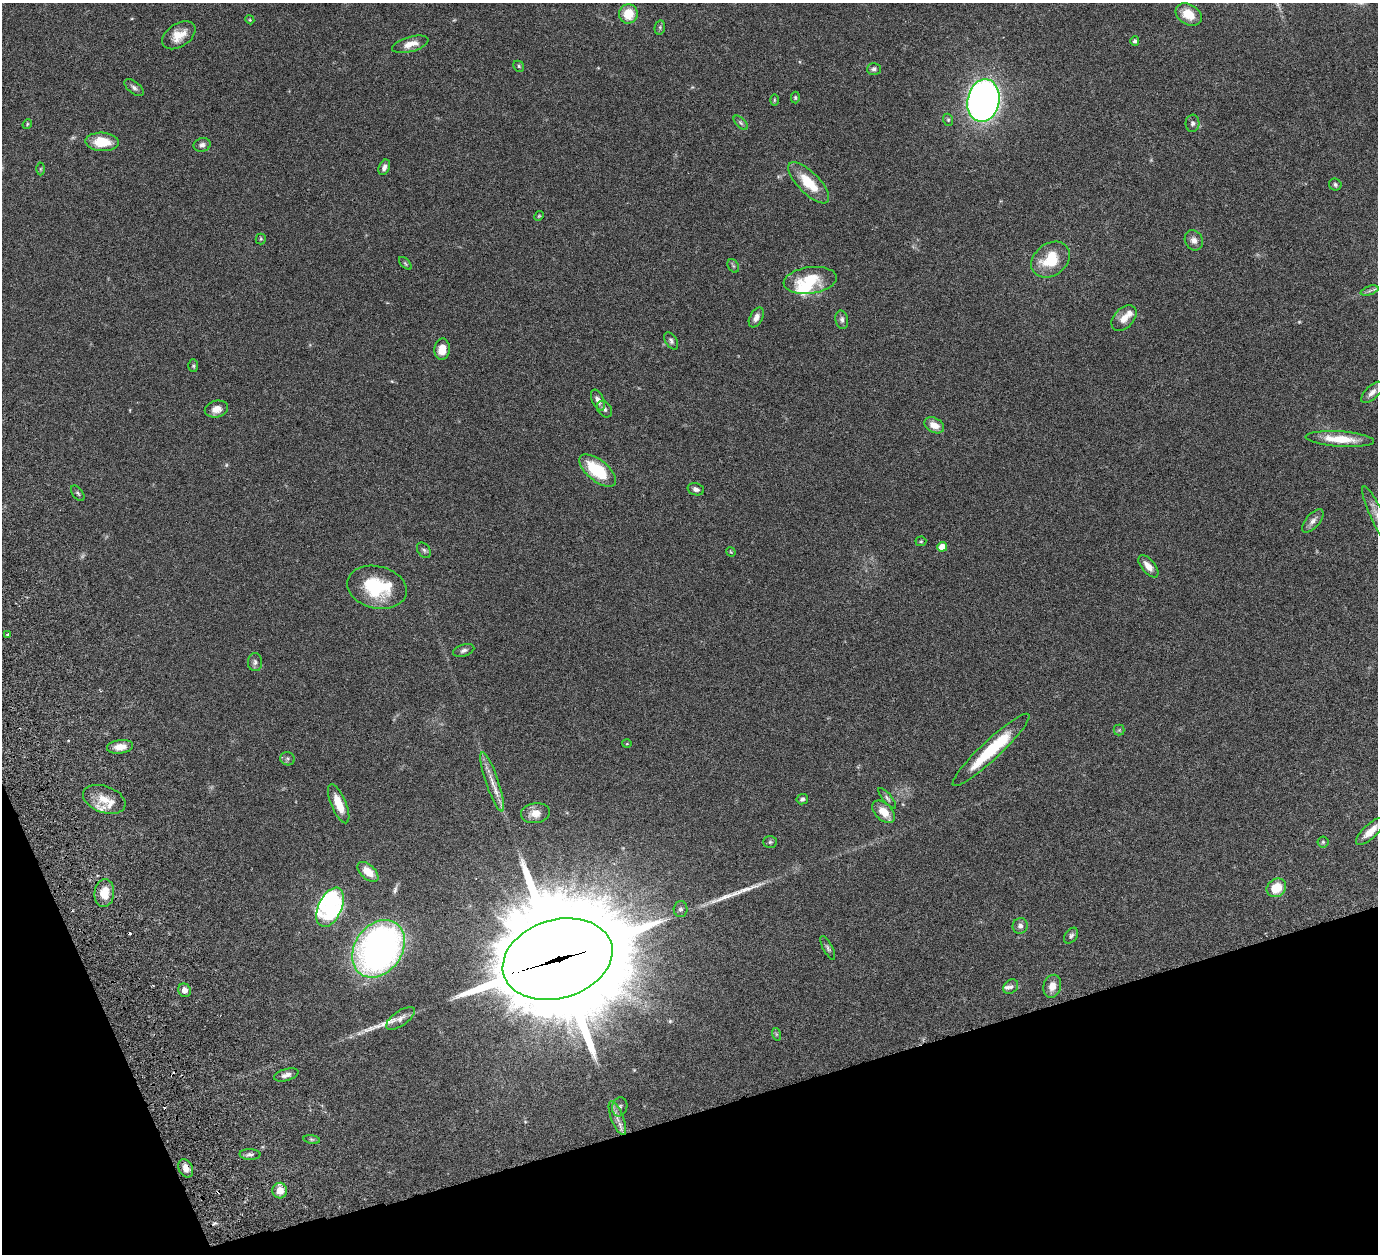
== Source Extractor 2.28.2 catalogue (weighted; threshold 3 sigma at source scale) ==
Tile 14 of 4 x 4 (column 2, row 4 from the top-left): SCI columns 1439-2814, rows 319-1570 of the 5680 x 5541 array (HDU 1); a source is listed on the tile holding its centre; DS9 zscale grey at full resolution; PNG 1380 x 1256 px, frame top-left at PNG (2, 3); each listed source drawn as its Kron ellipse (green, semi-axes under 4 px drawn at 4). Shown black and unused: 15% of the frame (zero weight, under 3 of 6 exposures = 5% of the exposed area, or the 3 px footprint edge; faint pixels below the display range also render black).
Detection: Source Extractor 2.28.2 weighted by HDU 2 'WHT'; one run over the whole footprint, this tile lists its part. Background 0.0534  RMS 0.0027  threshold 0.0112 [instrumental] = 3 sigma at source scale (4.09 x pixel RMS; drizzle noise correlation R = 1.36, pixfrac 0.8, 0.05/0.05 arcsec/px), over >= 5 px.
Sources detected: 111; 2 too faint to see at this stretch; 5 inside a brighter object's white glare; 2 cosmic-ray / hot-pixel residue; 4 long thin detections or spike segments (spike, bleed or trail) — neither listed nor drawn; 4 inside a brighter listed object's ellipse — not listed separately; the other 94 listed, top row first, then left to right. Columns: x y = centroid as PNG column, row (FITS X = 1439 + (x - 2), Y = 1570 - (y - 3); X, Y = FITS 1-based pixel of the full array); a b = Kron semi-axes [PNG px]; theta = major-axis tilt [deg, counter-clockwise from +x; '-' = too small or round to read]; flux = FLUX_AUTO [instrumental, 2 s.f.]
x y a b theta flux
628 14 9 9 - 4.9
1189 14 14 10 -30 4.3
250 20 4 3 - 0.21
660 27 7 5 80 0.44
179 35 18 11 33 3.7
1135 41 5 4 - 0.63
410 44 19 7 15 2.6
519 66 6 5 - 0.36
874 69 7 6 - 0.66
134 88 11 6 -40 0.84
795 97 6 4 -89 0.32
774 100 6 4 90 0.3
983 101 21 16 78 170
948 120 6 5 - 0.37
741 123 9 4 -45 0.57
1193 123 9 7 86 0.79
27 124 5 4 - 0.29
102 142 17 9 -3 6.2
202 145 8 7 - 0.89
384 167 8 5 67 0.99
40 169 6 4 90 0.29
809 183 27 11 -45 7.4
1335 184 6 6 - 0.5
539 216 5 4 - 0.25
261 239 5 5 - 0.31
1194 240 10 8 -61 1.4
1050 260 21 16 39 8.6
405 263 8 4 -46 0.36
733 266 7 5 -59 0.41
810 280 27 13 7 8.5
1369 291 9 4 19 0.6
756 317 11 6 61 1.4
1124 318 15 10 46 2.5
842 320 9 6 -79 0.8
671 341 9 5 -58 0.67
442 349 11 7 86 3.3
193 366 6 5 - 0.37
1372 392 14 6 45 1.3
598 400 11 6 -66 1.4
216 409 12 8 14 1.9
604 409 9 6 -54 0.8
934 425 10 7 -28 2.4
1340 439 34 7 -4 6.6
598 471 22 10 -39 12
696 489 8 6 -15 0.85
78 493 9 5 -53 0.49
1377 516 33 6 -65 3.1
1313 521 14 7 49 1.3
921 541 5 5 - 0.3
942 547 5 4 - 3.6
424 550 8 6 -55 0.56
731 552 5 3 - 0.22
1148 566 13 6 -49 2.1
377 587 30 21 -13 14
8 635 3 3 - 0.56
464 650 11 6 17 0.82
255 662 9 7 90 0.79
1119 730 5 5 - 0.39
627 744 5 3 - 0.2
120 747 13 7 6 2.5
991 750 52 9 43 14
287 759 7 6 - 0.57
492 782 31 6 -71 3
887 798 13 4 -51 0.62
104 799 22 13 -20 4.6
802 799 6 5 - 0.71
339 804 21 7 -67 4.3
884 812 13 8 -44 3.2
535 813 14 10 9 2.4
1370 831 19 7 43 3.1
770 842 7 5 2 0.46
1323 842 5 5 - 0.42
368 872 12 7 -42 3.5
1276 888 10 8 38 5.5
104 893 14 10 84 4.8
330 907 21 11 65 11
681 909 8 7 - 0.67
1020 926 8 7 - 1
1071 936 9 6 54 0.64
828 948 13 4 -63 0.63
379 949 31 23 54 100
558 959 56 39 16 7500
1052 986 12 8 73 2.5
1011 987 8 6 43 0.78
185 990 7 6 - 1.5
400 1018 17 7 35 1.7
776 1034 6 4 -72 0.33
286 1075 12 6 16 1.2
620 1107 9 7 73 0.88
617 1118 18 6 -69 1.9
312 1139 8 4 -8 0.46
250 1154 10 5 -2 0.81
186 1168 9 7 -63 2.1
280 1191 8 7 - 3
Overlapping masked pixels (flux is a lower limit): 2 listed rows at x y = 558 959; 186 1168
Isophote crosses this tile's border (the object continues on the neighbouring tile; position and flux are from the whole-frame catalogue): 1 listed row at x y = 1377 516